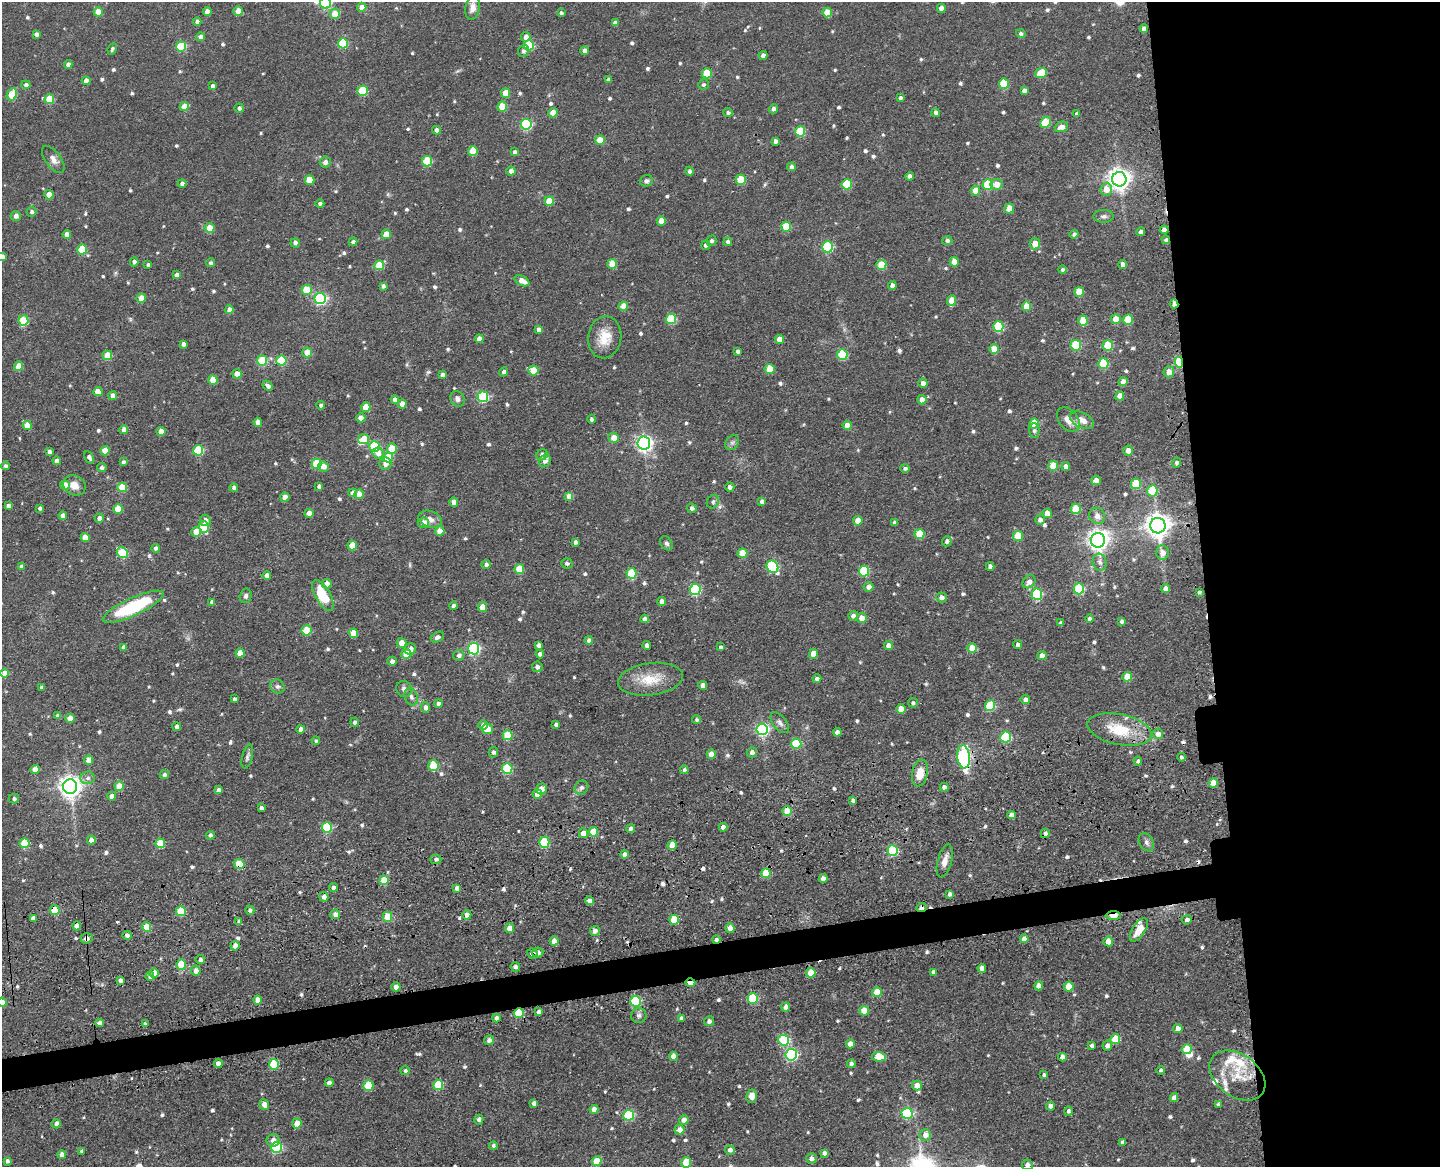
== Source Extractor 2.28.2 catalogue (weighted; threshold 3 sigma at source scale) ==
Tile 6 of 3 x 4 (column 3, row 2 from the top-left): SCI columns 3182-4619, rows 2442-3606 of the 4896 x 4920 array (HDU 1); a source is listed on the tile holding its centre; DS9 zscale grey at full resolution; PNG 1442 x 1169 px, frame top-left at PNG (2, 2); each listed source drawn as its Kron ellipse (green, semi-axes under 4 px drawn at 4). Shown black and unused: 19% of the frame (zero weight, under 3 of 4 exposures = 9% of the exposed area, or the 3 px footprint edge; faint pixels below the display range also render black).
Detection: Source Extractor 2.28.2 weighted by HDU 2 'WHT'; one run over the whole footprint, this tile lists its part. Background 0.0674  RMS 0.008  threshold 0.0358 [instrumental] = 3 sigma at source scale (4.5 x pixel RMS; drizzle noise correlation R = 1.50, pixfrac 1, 0.05/0.05 arcsec/px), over >= 5 px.
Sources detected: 718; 1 inside a brighter object's white glare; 8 cosmic-ray / hot-pixel residue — neither listed nor drawn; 6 inside a brighter listed object's ellipse — not listed separately; of the other 703, all 500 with FLUX_AUTO >= 1.68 (the completeness limit of this list) listed and drawn (203 fainter detections not listed), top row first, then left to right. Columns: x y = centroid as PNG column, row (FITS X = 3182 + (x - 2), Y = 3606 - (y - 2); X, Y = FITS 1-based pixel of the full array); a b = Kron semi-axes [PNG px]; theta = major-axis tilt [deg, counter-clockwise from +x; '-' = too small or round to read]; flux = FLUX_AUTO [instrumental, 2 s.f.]
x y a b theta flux
325 3 5 5 - 64
362 7 4 4 - 6.8
473 8 12 7 79 5.3
941 8 4 4 - 4.3
238 11 4 4 - 10
98 12 4 4 - 12
207 12 4 4 - 6
827 12 5 5 - 16
561 13 4 4 - 1.9
335 14 5 5 - 14
197 22 4 4 - 2.7
615 23 4 4 - 3.9
1144 29 4 4 - 4.4
1021 33 5 4 - 2
36 34 4 4 - 3.1
200 37 4 4 - 4.6
526 37 5 4 - 4.5
343 43 5 5 - 42
529 45 5 5 - 39
181 46 5 5 - 47
112 49 6 4 65 1.7
523 51 6 5 - 2.2
585 51 4 4 - 4.8
763 56 4 4 - 2.9
68 64 4 4 - 3.3
707 73 5 5 - 25
1041 73 6 5 - 24
608 79 4 3 - 2
86 81 4 4 - 6.9
1004 84 5 5 - 31
26 85 4 4 - 2.5
703 85 5 5 - 1.7
212 86 4 4 - 2.5
363 91 5 5 - 39
1024 91 4 4 - 3
506 93 4 4 - 15
12 94 6 5 - 22
900 98 4 3 - 1.9
49 99 5 5 - 23
502 106 5 5 - 20
184 107 4 4 - 11
239 108 4 4 - 2.4
774 109 4 4 - 3.1
553 113 5 4 - 8.4
728 113 5 4 - 1.9
936 113 4 4 - 2.8
1077 114 4 4 - 2.2
1046 122 5 5 - 32
526 124 5 5 - 78
1061 127 7 5 20 5.4
437 130 4 4 - 3.7
800 131 5 5 - 39
600 140 5 4 - 18
775 141 4 4 - 2.8
473 151 5 5 - 21
515 152 4 3 - 2.1
53 159 16 7 -53 5.4
427 161 5 5 - 37
325 162 5 5 - 3.3
792 167 4 4 - 3.4
511 171 4 4 - 4.4
689 171 4 4 - 2.1
910 176 4 4 - 4
1119 179 7 7 - 520
309 180 5 4 - 19
741 180 5 5 - 28
646 181 6 5 - 2.3
182 183 4 4 - 3.2
847 184 5 5 - 34
988 184 5 5 - 41
997 184 6 5 - 8.4
1106 189 6 6 - 8
975 191 5 4 - 9
49 195 4 4 - 9.9
549 201 5 4 - 17
320 204 4 4 - 2.1
1009 208 5 5 - 13
32 212 5 5 - 2.2
16 216 5 5 - 3.5
1103 216 10 6 1 2.7
661 221 5 4 - 9.4
786 226 5 5 - 24
209 228 5 5 - 13
1164 230 4 4 - 4.3
1141 232 4 4 - 2.8
67 234 4 4 - 5.8
386 234 5 4 - 7.6
1074 234 4 4 - 2.5
1166 240 4 4 - 2
712 241 5 4 - 1.9
947 241 5 4 - 2.3
353 242 4 4 - 2.6
728 242 4 4 - 2.5
295 243 4 4 - 3
1035 244 6 5 - 9.7
706 245 5 4 - 2.4
828 247 5 5 - 60
82 249 5 5 - 30
2 257 4 4 - 4.5
134 262 4 4 - 2.5
954 262 5 4 - 12
211 263 4 4 - 2.3
612 264 5 4 - 16
148 265 4 3 - 1.7
379 265 5 5 - 24
881 265 5 5 - 27
1123 265 4 4 - 4
1062 270 4 4 - 1.9
177 275 4 4 - 4
522 281 8 5 -27 7.3
892 285 4 4 - 4
383 286 4 4 - 2.5
307 290 5 5 - 25
1079 292 5 5 - 16
141 298 5 4 - 8.4
320 299 6 5 - 110
952 301 5 4 - 13
1174 304 4 3 - 7.6
623 306 5 4 - 14
1027 306 5 4 - 15
229 310 4 4 - 4.7
671 319 5 5 - 36
1116 319 5 5 - 10
23 320 5 5 - 33
1083 320 5 5 - 20
1128 320 5 5 - 24
998 326 5 5 - 44
538 330 4 4 - 3.1
605 337 21 16 81 16
479 339 4 4 - 6.3
780 340 4 4 - 11
183 344 4 4 - 3.2
1076 345 5 5 - 50
1108 345 5 5 - 29
994 349 5 5 - 14
738 351 4 4 - 2.2
307 352 5 5 - 15
107 355 5 5 - 20
842 355 5 5 - 43
262 360 5 5 - 38
281 361 5 5 - 35
1179 362 5 4 - 60
1103 363 5 5 - 38
18 366 4 4 - 10
769 369 5 5 - 18
533 370 5 5 - 17
504 372 4 4 - 2.5
1169 372 5 5 - 6
237 374 5 4 - 7.5
442 375 4 4 - 2.8
213 380 5 4 - 18
1123 382 4 4 - 6.3
923 383 4 4 - 3.8
268 386 6 4 -47 3.1
98 392 4 4 - 11
113 396 4 4 - 6.4
1120 396 5 4 - 7.2
483 397 5 5 - 67
395 399 4 4 - 3.2
457 399 8 7 - 3.4
922 400 4 4 - 5.8
402 404 4 4 - 7.4
321 405 4 4 - 2.1
366 407 5 4 - 12
361 418 4 4 - 7
591 419 4 4 - 2.1
1068 420 14 9 -51 7.5
1082 420 13 7 -26 7.8
258 422 4 4 - 6.2
1034 423 5 5 - 22
27 425 5 4 - 14
847 425 4 4 - 9.3
124 430 4 4 - 6.6
161 431 4 4 - 7.2
1034 431 7 5 -88 1.9
614 438 5 5 - 7.9
364 439 5 5 - 18
644 443 6 6 - 260
732 443 8 6 53 2.5
374 447 5 5 - 50
392 449 5 5 - 20
198 450 5 5 - 40
105 451 4 4 - 14
1128 451 5 5 - 6.5
49 452 4 4 - 3.3
378 453 6 5 - 5.1
542 455 6 5 - 3.2
89 457 6 4 -60 2.3
388 457 5 5 - 21
57 461 4 4 - 4.5
545 461 7 5 51 3.6
123 462 4 3 - 1.9
1177 463 5 4 - 2
316 464 5 5 - 30
385 464 6 6 - 4.7
5 466 4 4 - 1.7
323 466 5 5 - 6.3
1053 466 5 5 - 20
1066 466 4 4 - 3.8
102 467 5 4 - 2.6
905 468 4 4 - 2
1096 480 5 4 - 5
1136 484 5 5 - 35
65 485 5 4 - 13
74 485 12 9 -31 7.1
319 486 4 4 - 2.9
122 487 5 4 - 22
730 487 4 4 - 2.8
234 488 4 4 - 2.4
1152 491 5 5 - 30
353 493 4 4 - 5.2
359 494 5 4 - 11
569 496 4 4 - 7.5
285 497 4 4 - 7.8
454 502 4 4 - 7.3
713 502 7 6 - 1.7
762 502 4 4 - 4
8 506 4 4 - 3.1
40 508 4 3 - 2.1
692 508 5 4 - 2.6
118 509 5 5 - 16
1076 509 5 5 - 27
309 513 4 4 - 6.4
1047 513 5 4 - 7.6
63 515 4 4 - 4.5
1097 516 8 7 - 5.1
99 518 5 4 - 3.8
430 519 12 8 -20 4.8
205 520 5 5 - 4.1
1040 520 5 5 - 3.3
858 521 5 4 - 11
424 523 5 5 - 7.3
895 523 4 4 - 2.5
1158 526 8 7 - 740
204 527 6 5 - 29
440 531 5 4 - 6.4
196 532 5 5 - 11
919 534 5 5 - 25
1018 536 5 5 - 20
85 538 4 4 - 9.7
1098 540 7 7 - 510
947 541 5 4 - 2.6
575 542 4 3 - 2.2
666 543 8 5 -54 2
352 546 5 4 - 15
156 548 4 4 - 2.3
122 553 6 5 - 39
743 553 5 5 - 19
1163 553 7 6 - 5.5
1100 562 8 7 - 3
567 564 6 5 - 1.7
486 565 4 4 - 2.7
990 566 4 4 - 4.1
21 567 4 4 - 3.1
772 567 6 5 - 77
519 569 5 5 - 23
864 571 5 5 - 44
631 573 5 5 - 34
267 575 4 4 - 3.4
1029 582 7 5 46 5
327 584 5 4 - 7.2
868 587 5 5 - 4.7
1079 589 5 5 - 52
1166 589 4 4 - 5.5
695 590 5 5 - 73
1199 592 3 3 - 1.8
1037 594 5 5 - 60
323 595 17 7 -60 29
246 596 7 6 - 2.2
941 597 5 5 - 4.9
212 602 4 4 - 3.1
662 602 4 4 - 5.3
453 606 4 4 - 2.3
133 607 33 8 25 61
482 607 5 4 - 8.1
853 616 4 4 - 3.7
861 618 5 5 - 7.1
645 619 4 4 - 4.6
1089 619 4 4 - 2
1121 621 4 3 - 2.4
1061 623 4 4 - 2.2
306 630 5 5 - 28
353 633 5 4 - 14
437 637 7 5 29 3
589 640 4 4 - 2.7
401 643 5 5 - 7.3
539 645 4 4 - 2.9
888 645 5 4 - 5.4
1018 645 4 4 - 3.1
647 646 4 4 - 3.6
123 647 4 4 - 3.8
721 647 4 3 - 1.8
972 648 5 5 - 13
410 649 6 5 - 3.9
474 649 5 5 - 100
240 653 4 4 - 11
406 654 5 5 - 20
540 654 4 4 - 3
813 654 5 4 - 13
459 655 6 5 - 3.2
1042 656 4 4 - 6
392 661 4 4 - 3
537 667 5 5 - 2.8
5 673 4 4 - 8.9
1127 677 5 5 - 17
650 679 32 16 7 20
817 679 4 4 - 3.3
703 685 4 4 - 4.6
277 686 7 6 - 2.2
42 687 4 3 - 2.2
404 689 8 7 - 3.1
411 697 9 6 -69 2.6
234 699 4 3 - 1.9
1025 699 5 4 - 2.6
438 703 4 4 - 3.3
913 703 5 4 - 2.1
990 706 5 5 - 38
425 707 5 4 - 3.9
901 709 5 4 - 11
58 716 4 3 - 2.6
70 718 4 4 - 8
697 720 4 4 - 1.8
354 722 4 4 - 2
780 723 12 6 -50 3
483 725 5 4 - 3.4
556 725 4 3 - 2.6
177 727 4 4 - 3.2
301 729 4 4 - 4.5
487 729 6 5 - 12
762 729 6 6 - 140
1120 730 33 15 -12 31
837 732 4 4 - 3.7
1158 734 5 5 - 5.1
508 735 5 5 - 25
1006 737 5 5 - 59
316 741 4 4 - 1.7
796 744 5 5 - 32
493 752 5 4 - 2
752 752 5 5 - 3.1
711 754 4 4 - 8.9
247 757 12 5 76 2.3
964 757 12 6 -84 100
1181 757 4 4 - 1.7
89 760 4 4 - 8.5
1138 761 4 4 - 1.7
433 766 5 5 - 23
507 768 5 5 - 46
35 769 4 4 - 7.3
684 770 4 4 - 1.9
920 773 13 7 79 13
164 775 5 4 - 2.3
88 778 7 6 - 2.9
1213 783 5 4 - 13
119 786 5 4 - 15
70 787 7 7 - 570
944 787 4 4 - 3.7
581 788 7 6 - 2.3
541 789 5 5 - 6.8
218 790 4 4 - 2.5
537 794 5 4 - 11
112 796 4 4 - 6.4
14 799 5 5 - 1.8
853 801 4 3 - 2.3
261 808 4 3 - 2
787 811 5 5 - 21
1011 815 4 4 - 5.3
327 827 5 5 - 50
723 827 4 4 - 5
630 829 4 4 - 3.7
593 832 5 4 - 17
583 833 5 4 - 9.1
1045 833 4 4 - 3.3
210 835 4 4 - 2.2
91 840 4 4 - 5.3
544 842 5 5 - 46
1146 842 10 7 -59 2.7
24 843 5 5 - 30
160 843 5 5 - 24
672 845 5 4 - 11
893 850 5 5 - 61
624 854 4 4 - 3.9
436 859 5 4 - 2.1
945 861 17 7 75 5.7
239 864 5 5 - 23
766 873 5 4 - 21
823 878 4 4 - 4.5
384 880 5 5 - 17
333 887 4 4 - 3.3
457 888 4 4 - 3.4
950 894 4 4 - 2.9
324 897 5 4 - 3.7
590 901 4 4 - 4.8
921 908 5 4 - 4.3
55 910 5 5 - 19
250 910 5 4 - 2.7
181 911 5 5 - 29
335 914 5 5 - 4.9
467 915 4 4 - 4.9
1113 915 7 4 2 19
387 917 5 4 - 20
33 918 4 4 - 3.8
674 920 5 5 - 25
1187 920 5 4 - 2.7
239 922 4 4 - 2.7
77 926 4 4 - 5.1
147 927 5 4 - 18
509 928 5 4 - 7.3
730 928 5 4 - 7.6
1139 930 13 6 57 11
595 931 5 5 - 3.9
127 935 4 4 - 2.8
87 938 6 5 - 3.7
1024 939 4 4 - 5.2
716 940 4 4 - 1.8
554 941 4 4 - 6.9
1108 941 5 5 - 8.5
235 946 5 4 - 5.3
532 953 5 5 - 3.7
538 953 5 5 - 3.4
200 960 4 4 - 3
181 965 5 5 - 24
515 967 4 4 - 3
982 968 4 4 - 4.5
196 971 5 4 - 4.6
933 972 4 4 - 3.1
154 973 5 4 - 8.1
811 973 5 4 - 14
150 976 4 4 - 2.5
120 980 4 4 - 3.1
690 983 5 3 - 7.9
1039 986 4 4 - 5.8
396 987 4 4 - 7
1069 987 5 5 - 16
877 992 5 4 - 14
753 998 5 5 - 56
258 1000 4 4 - 7.4
636 1001 5 5 - 55
2 1002 5 4 - 5.3
786 1007 4 4 - 4
864 1011 5 4 - 15
539 1012 4 3 - 3
519 1013 5 5 - 35
639 1015 7 7 - 2.4
496 1018 4 4 - 2.4
681 1018 4 3 - 2
709 1021 5 4 - 3.2
99 1023 4 4 - 4.6
145 1024 4 3 - 2.2
1178 1029 4 4 - 7
1115 1039 5 5 - 20
489 1040 5 5 - 2.9
784 1040 5 5 - 48
850 1044 4 4 - 7.6
1092 1046 4 4 - 2.4
1107 1046 5 4 - 3.5
1187 1049 5 5 - 23
791 1055 6 5 - 110
673 1056 4 4 - 6
879 1057 7 5 -9 20
1062 1057 4 4 - 4.2
218 1064 4 4 - 5.4
274 1064 5 5 - 42
851 1064 4 4 - 2.4
1161 1070 4 4 - 1.8
405 1071 5 4 - 1.9
1044 1075 4 3 - 1.7
1237 1075 31 21 -36 27
329 1083 4 4 - 3
438 1085 5 5 - 37
368 1086 5 5 - 33
917 1086 5 5 - 6.4
752 1096 6 5 - 6.5
1174 1098 4 4 - 4
534 1103 4 4 - 3.1
264 1105 5 4 - 5.6
1218 1105 4 4 - 1.7
1050 1106 4 4 - 3.3
594 1109 4 4 - 5.3
1068 1111 4 4 - 1.7
907 1113 5 5 - 81
629 1115 5 5 - 61
479 1120 5 4 - 2.8
684 1120 5 4 - 5.2
297 1123 5 5 - 7.8
56 1124 5 4 - 3.7
679 1130 5 5 - 6.4
925 1135 6 6 - 5.2
273 1140 6 6 - 4.4
1123 1142 4 4 - 3.1
493 1146 4 4 - 2
277 1147 5 5 - 73
730 1150 5 4 - 3.7
82 1151 4 3 - 1.9
824 1153 4 4 - 3
62 1155 4 4 - 3.8
811 1158 5 5 - 3.3
7 1161 4 4 - 2.4
597 1161 5 5 - 20
686 1162 5 5 - 23
1027 1165 5 5 - 2.8
Overlapping masked pixels (flux is a lower limit): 19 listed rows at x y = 1164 230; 1174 304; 1179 362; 1120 730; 964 757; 787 811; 1045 833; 239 864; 921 908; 55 910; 1113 915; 77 926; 87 938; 716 940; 532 953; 538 953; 811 973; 690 983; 519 1013
Isophote crosses this tile's border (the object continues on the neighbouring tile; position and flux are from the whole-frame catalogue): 5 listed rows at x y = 325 3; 2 257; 2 1002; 686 1162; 1027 1165